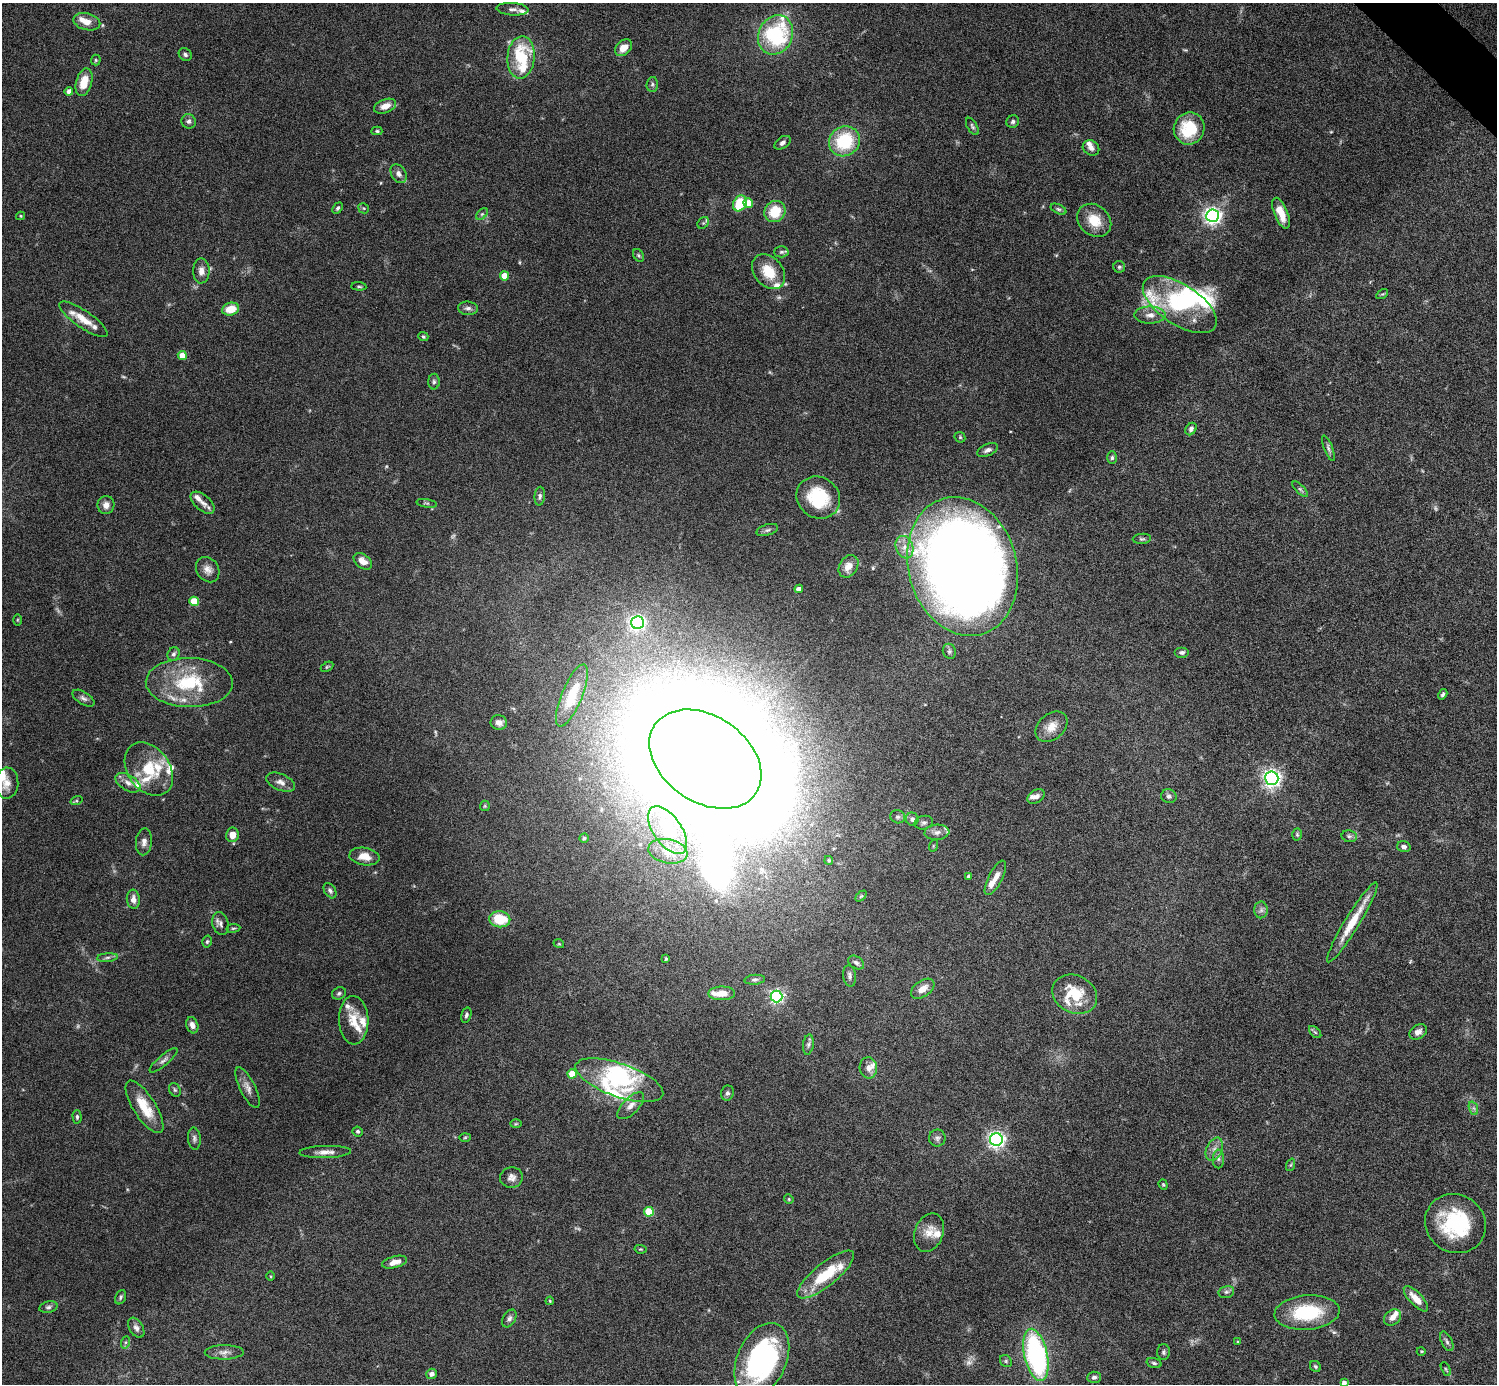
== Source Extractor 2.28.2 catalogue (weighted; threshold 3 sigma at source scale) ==
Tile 10 of 4 x 4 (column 2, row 3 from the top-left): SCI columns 1499-2993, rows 1682-3063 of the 5985 x 5985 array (HDU 1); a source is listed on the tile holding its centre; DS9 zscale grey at full resolution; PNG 1499 x 1386 px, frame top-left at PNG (2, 3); each listed source drawn as its Kron ellipse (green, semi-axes under 4 px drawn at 4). Shown black and unused: <1% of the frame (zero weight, under 6 of 12 exposures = <1% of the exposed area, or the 3 px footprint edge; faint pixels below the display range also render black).
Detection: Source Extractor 2.28.2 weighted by HDU 2 'WHT'; one run over the whole footprint, this tile lists its part. Background 0.0755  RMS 0.0035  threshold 0.0144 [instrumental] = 3 sigma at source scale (4.09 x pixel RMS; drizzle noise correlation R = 1.36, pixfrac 0.8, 0.05/0.05 arcsec/px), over >= 5 px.
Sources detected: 229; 7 too faint to see at this stretch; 5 inside a brighter object's white glare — neither listed nor drawn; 29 inside a brighter listed object's ellipse — not listed separately; the other 188 listed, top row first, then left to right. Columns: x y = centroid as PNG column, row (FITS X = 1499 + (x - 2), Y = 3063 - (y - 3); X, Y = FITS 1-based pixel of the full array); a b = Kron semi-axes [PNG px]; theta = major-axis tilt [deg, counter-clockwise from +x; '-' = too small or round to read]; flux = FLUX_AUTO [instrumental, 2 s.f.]
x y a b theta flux
512 9 16 6 -4 1.5
87 22 14 8 -14 3.1
776 35 20 17 63 38
623 48 10 7 40 3.9
185 55 7 6 - 0.82
521 57 21 13 85 18
96 60 5 5 - 0.43
84 82 14 8 75 5.7
652 84 7 5 88 0.78
69 91 4 4 - 1.7
385 106 11 7 20 3.3
189 121 7 7 - 1
1013 122 6 6 - 0.81
972 126 9 5 -59 0.71
1189 128 16 15 - 14
377 131 5 4 - 0.5
844 141 16 14 35 19
782 143 9 5 35 1.1
1091 148 9 7 -33 1.6
399 174 10 7 -59 1.4
740 203 8 6 61 11
748 203 5 4 - 6.4
338 208 6 4 49 0.58
364 208 5 5 - 0.49
1058 209 8 4 -26 0.66
775 211 11 10 - 8.4
1281 213 16 6 -68 4.9
482 214 7 4 44 0.54
21 216 4 4 - 0.33
1213 216 6 6 - 140
1094 220 18 15 -43 6.8
703 223 6 5 - 0.57
781 252 7 5 1 0.69
639 255 7 5 -55 0.54
1119 267 6 6 - 0.61
201 271 12 8 -89 2.2
769 272 19 14 -50 7.7
504 276 4 4 - 6
359 286 7 3 -5 0.47
1382 294 6 4 31 0.41
1180 305 42 20 -33 26
468 308 10 6 -5 1.2
231 309 8 6 16 5.7
1150 315 16 8 -1 2.8
83 319 28 8 -35 5.3
423 337 5 4 - 0.46
182 355 4 4 - 5.5
434 382 8 6 89 0.77
1191 429 6 5 - 0.95
960 437 6 5 - 0.46
1328 448 13 4 -69 0.88
987 450 11 5 23 1.2
1112 458 6 5 - 0.7
1300 489 10 4 -45 0.75
540 496 9 5 86 0.8
818 498 22 20 -35 16
203 503 14 7 -41 2.3
426 503 10 3 -9 0.46
106 505 9 8 - 2.1
767 530 11 5 16 0.97
1142 539 9 5 4 0.65
904 547 11 8 -71 2.7
363 561 10 6 -38 2.7
849 566 12 9 57 3.4
963 566 70 54 -74 580
208 570 13 11 -56 2.3
799 589 4 4 - 1.7
194 601 5 4 - 11
17 620 5 3 - 0.29
637 623 6 6 - 100
949 651 8 6 -67 0.86
1182 652 7 5 0 0.83
174 654 7 5 60 0.85
327 667 7 4 29 0.43
189 683 43 24 -1 22
1443 694 5 4 - 0.6
572 695 33 10 68 6.6
83 698 12 6 -33 1.2
499 722 8 7 - 1.9
1051 727 18 12 41 4.1
705 759 61 43 -35 6600
149 769 29 21 -54 13
1272 778 7 6 - 150
281 782 15 8 -23 2
7 783 15 11 88 3
128 783 14 7 -31 2.1
1036 796 9 6 33 1.2
1169 796 8 6 -17 0.95
77 801 6 4 17 0.5
485 806 5 5 - 0.42
898 817 7 6 - 0.79
912 819 6 6 - 1.1
924 823 9 6 12 0.96
667 830 27 14 -55 16
937 832 12 7 4 1.9
1297 834 6 5 - 0.46
232 835 7 6 - 2.9
1349 836 7 6 - 0.79
584 838 4 4 - 0.49
144 842 13 8 85 1.8
933 846 6 3 72 0.32
1404 847 7 5 -15 1.1
668 851 20 12 -12 4.8
364 856 15 9 -9 4.1
829 860 4 4 - 0.41
969 876 4 4 - 1.2
995 878 19 7 63 2.9
330 891 8 5 -57 0.85
861 896 6 4 44 0.42
133 899 9 6 -85 1.8
1261 910 8 7 - 1.2
500 919 10 8 -8 10
1352 922 46 7 59 9.2
220 923 11 8 -76 1.4
233 928 7 3 8 0.43
207 942 6 4 73 0.55
559 944 5 3 - 0.31
107 958 10 4 5 0.81
666 959 3 2 - 0.31
856 963 8 6 -35 0.94
850 976 11 6 -82 1.2
755 980 10 5 5 0.77
923 989 13 8 34 3.1
339 993 7 6 - 0.67
722 993 13 7 1 3.7
1075 994 23 18 -26 11
776 996 6 6 - 71
466 1015 8 5 75 0.68
354 1020 24 14 -88 6.3
192 1025 8 6 -72 1.7
1315 1032 7 4 -44 0.53
1418 1032 9 7 32 1.5
808 1044 10 5 81 0.89
163 1060 17 5 40 1.3
868 1068 10 8 -85 2
572 1074 4 4 - 7.6
619 1080 46 16 -19 24
248 1088 22 7 -64 2.3
175 1090 7 5 -62 0.63
727 1093 7 6 - 0.97
631 1106 17 8 46 2.3
144 1107 30 11 -57 8.8
1473 1108 7 4 -70 0.67
77 1117 7 4 -89 0.6
516 1124 6 4 2 0.37
358 1131 5 4 - 0.68
465 1137 6 3 2 0.34
937 1138 8 8 - 1.1
194 1139 11 6 -84 1.1
996 1140 6 6 - 130
1214 1149 12 7 65 2
325 1152 26 6 2 2.5
1218 1159 9 5 89 1
1290 1165 6 4 69 0.49
511 1177 11 10 - 1.9
1163 1185 5 4 - 0.4
789 1199 5 4 - 0.37
649 1212 5 5 - 13
1455 1224 31 28 -33 25
929 1233 20 14 68 4.1
640 1249 6 4 -10 0.39
394 1262 13 5 15 2.6
826 1274 35 11 39 14
271 1276 4 3 - 0.32
1226 1292 8 6 14 0.87
121 1297 7 5 66 0.68
1416 1299 16 6 -47 3.9
550 1301 4 3 - 0.3
48 1307 9 5 14 0.86
1307 1312 32 17 4 20
1392 1317 9 7 41 2.2
509 1318 9 6 60 1.1
136 1328 11 6 -57 1.3
1447 1341 10 5 -65 0.95
126 1342 6 4 71 0.54
1238 1342 4 3 - 0.34
1421 1351 4 3 - 0.27
224 1352 19 7 1 2
1163 1352 8 6 89 0.72
1036 1355 26 11 -77 63
762 1360 39 24 66 69
1006 1361 6 5 - 0.61
1154 1363 7 4 -16 0.63
1315 1366 6 5 - 0.52
1446 1369 7 4 -64 0.42
431 1374 5 5 - 1.4
1094 1377 7 5 4 0.88
1344 1383 4 4 - 1.3
Isophote crosses this tile's border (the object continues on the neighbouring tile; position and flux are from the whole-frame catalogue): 2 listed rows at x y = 762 1360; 1344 1383